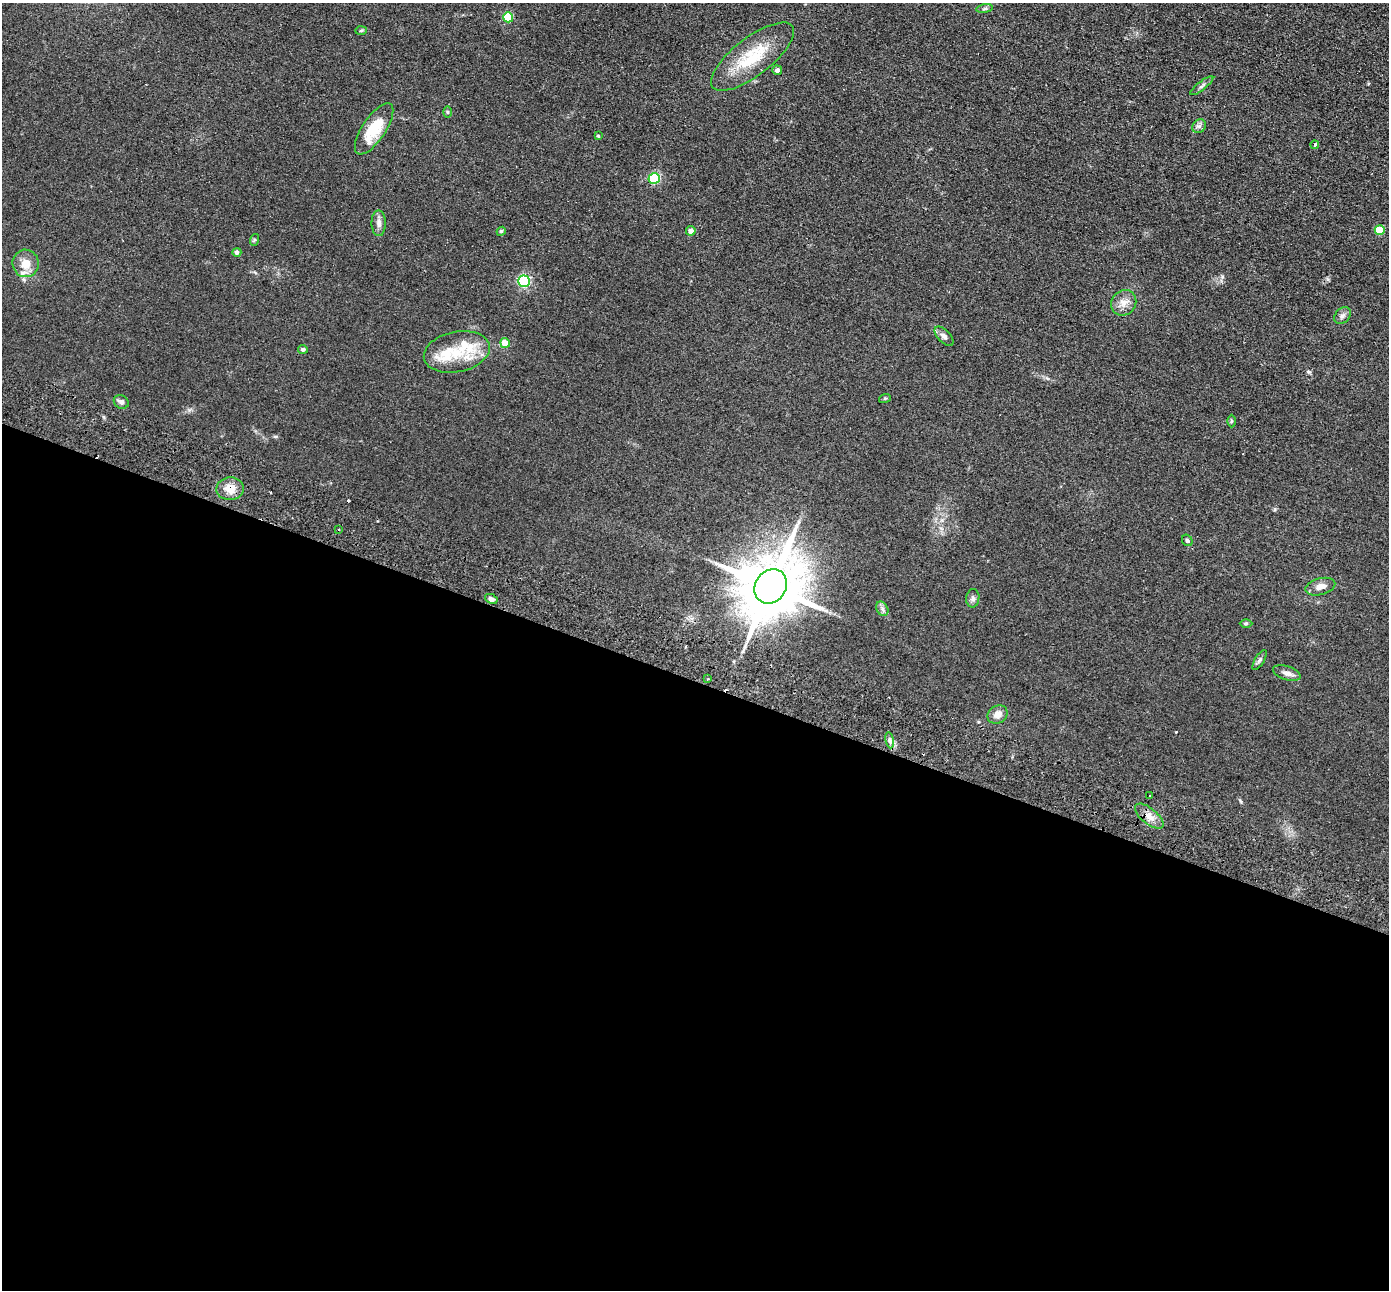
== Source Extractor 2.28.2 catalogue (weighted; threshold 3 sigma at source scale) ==
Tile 14 of 4 x 4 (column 2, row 4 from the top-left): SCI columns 1415-2801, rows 327-1614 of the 5603 x 5672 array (HDU 1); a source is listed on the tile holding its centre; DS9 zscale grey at full resolution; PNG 1391 x 1292 px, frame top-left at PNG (2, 3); each listed source drawn as its Kron ellipse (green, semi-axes under 4 px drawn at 4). Shown black and unused: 47% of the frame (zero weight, under 2 of 3 exposures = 3% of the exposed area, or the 3 px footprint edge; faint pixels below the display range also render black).
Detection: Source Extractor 2.28.2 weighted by HDU 2 'WHT'; one run over the whole footprint, this tile lists its part. Background 0.0692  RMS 0.0096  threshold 0.0433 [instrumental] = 3 sigma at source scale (4.5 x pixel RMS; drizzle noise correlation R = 1.50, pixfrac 1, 0.05/0.05 arcsec/px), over >= 5 px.
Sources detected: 50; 3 cosmic-ray / hot-pixel residue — neither listed nor drawn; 2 inside a brighter listed object's ellipse — not listed separately; the other 45 listed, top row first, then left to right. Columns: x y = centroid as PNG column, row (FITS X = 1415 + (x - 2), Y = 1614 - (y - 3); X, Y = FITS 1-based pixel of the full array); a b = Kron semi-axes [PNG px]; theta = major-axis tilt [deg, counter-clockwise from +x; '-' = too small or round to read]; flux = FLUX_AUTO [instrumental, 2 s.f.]
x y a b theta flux
985 9 8 4 9 1.8
508 17 5 5 - 40
361 30 6 4 2 1.2
753 57 50 19 38 44
777 70 5 4 - 3.6
1202 86 14 4 38 2.5
447 112 6 4 -89 1.2
1199 126 7 6 - 2.5
374 129 30 11 56 29
598 136 4 3 - 1.1
1315 145 4 3 - 4.5
654 178 5 5 - 85
379 223 13 7 -89 4.6
1380 230 5 5 - 24
501 231 4 4 - 1.2
691 231 5 4 - 5.2
254 240 6 4 71 1.2
237 252 4 4 - 3.3
26 263 14 13 - 13
524 281 6 5 - 130
1124 303 13 12 - 8.4
1342 316 9 7 44 3.2
944 336 12 6 -45 3.6
505 343 5 5 - 14
303 349 5 4 - 1.7
457 352 33 20 12 32
885 398 6 4 18 1.1
121 402 8 6 -34 3.3
1231 421 6 4 89 1.2
230 489 14 11 4 10
339 529 3 2 - 1.3
1187 540 6 5 - 1.6
771 586 18 15 54 7100
1320 587 15 8 15 7.4
973 598 9 6 83 2.7
491 599 6 4 -27 3.5
882 609 7 5 -61 2.5
1246 623 6 4 1 1.2
1259 660 11 4 58 2.2
1287 673 14 7 -18 5.2
708 679 3 2 - 1.3
998 715 10 8 34 6.7
890 740 8 4 -82 2.3
1150 796 3 3 - 2.9
1149 816 17 7 -39 7.8
Overlapping masked pixels (flux is a lower limit): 1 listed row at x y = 230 489